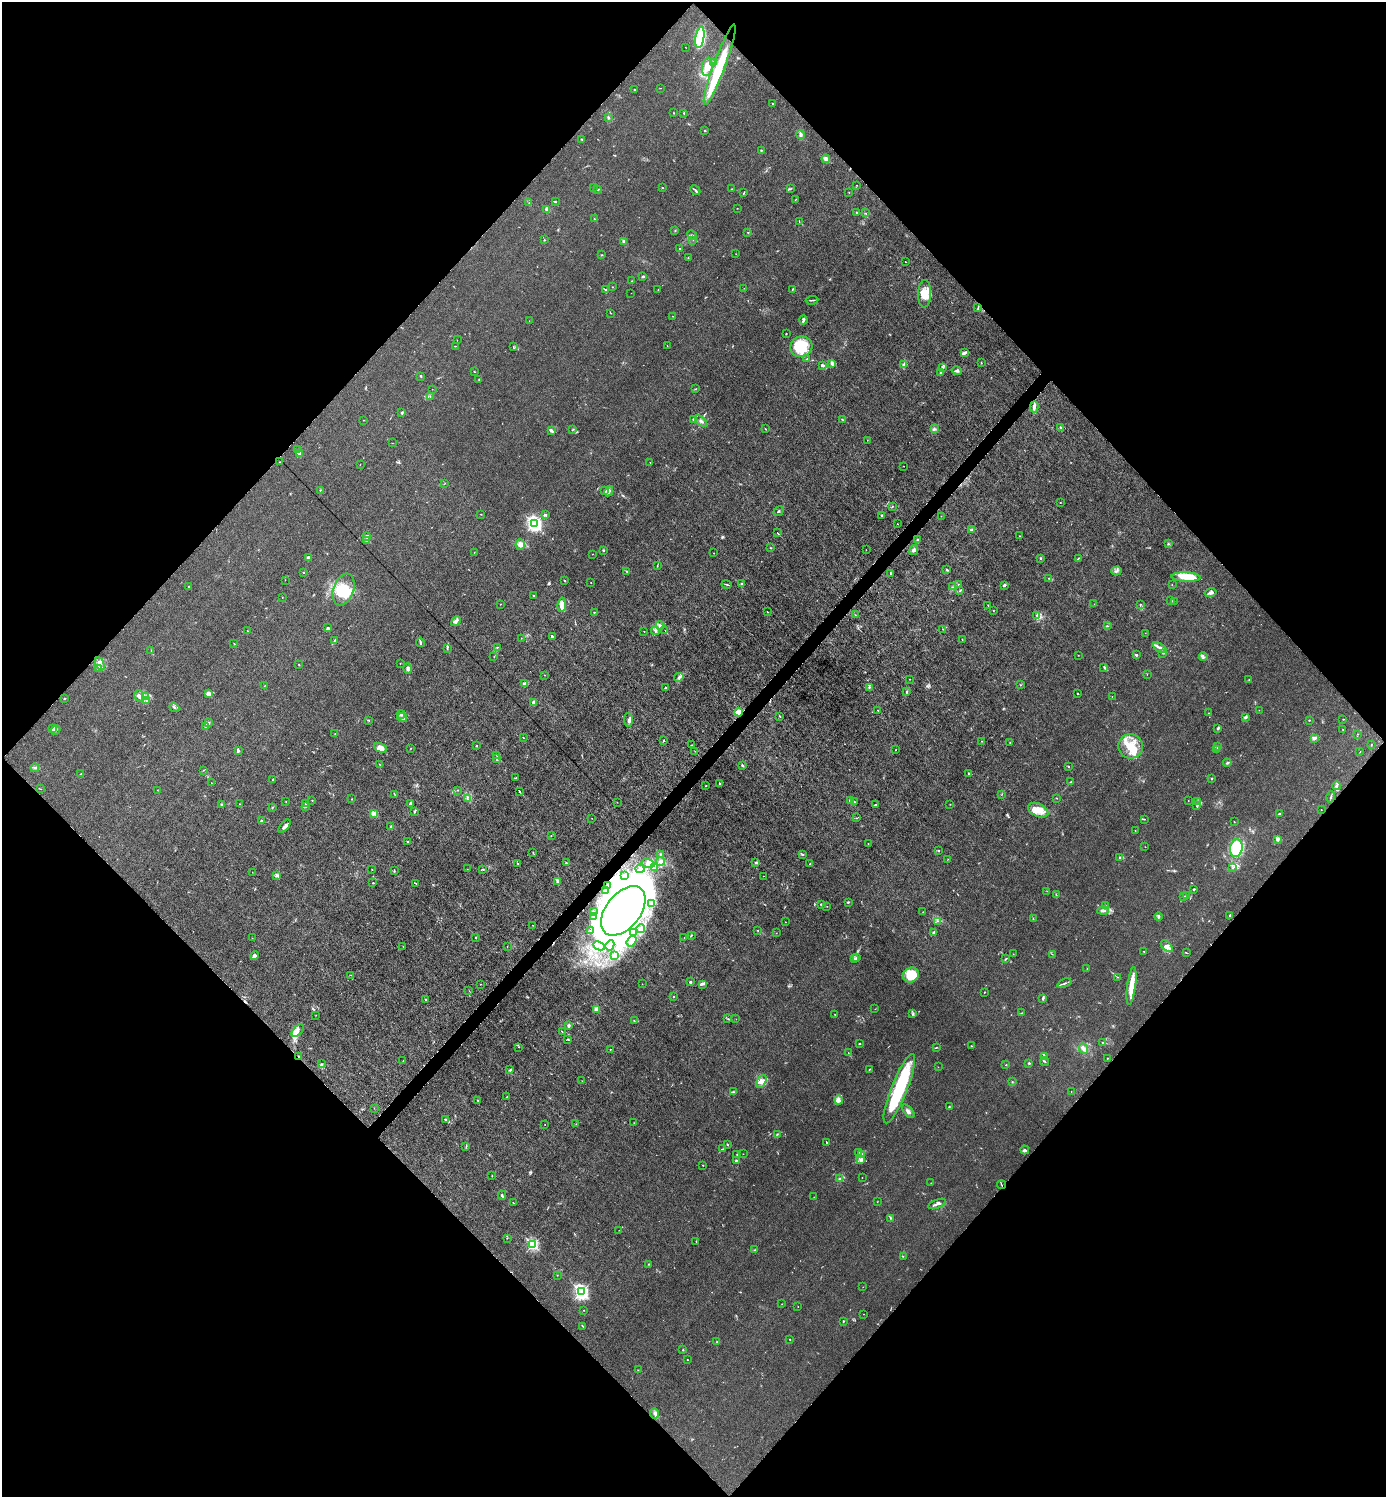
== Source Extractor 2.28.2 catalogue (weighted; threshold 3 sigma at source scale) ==
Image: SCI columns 153-5685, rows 1-5980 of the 5980 x 5980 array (HDU 1 of 3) = the unmasked area's bounding box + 8 px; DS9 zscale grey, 4 x 4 block average (1 PNG px = mean of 4 x 4 image px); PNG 1388 x 1499 px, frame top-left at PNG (2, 2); each listed source drawn as its Kron ellipse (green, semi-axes under 4 px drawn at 4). Shown black and unused: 51% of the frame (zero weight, under 6 of 12 exposures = <1% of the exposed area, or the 3 px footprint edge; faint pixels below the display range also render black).
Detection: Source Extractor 2.28.2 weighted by HDU 2 'WHT'. Background 0.0145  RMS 0.0031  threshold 0.0127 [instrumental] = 3 sigma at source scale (4.09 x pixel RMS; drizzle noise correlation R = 1.36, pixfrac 0.8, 0.05/0.05 arcsec/px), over >= 5 px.
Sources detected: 658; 9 too faint to see at this stretch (4 x 4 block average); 41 inside a brighter object's white glare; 7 cosmic-ray / hot-pixel residue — neither listed nor drawn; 31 coinciding with a brighter row at this scale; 51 inside a brighter listed object's ellipse — not listed separately; of the other 519, all 500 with FLUX_AUTO >= 0.315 (the completeness limit of this list) listed and drawn (19 fainter detections not listed), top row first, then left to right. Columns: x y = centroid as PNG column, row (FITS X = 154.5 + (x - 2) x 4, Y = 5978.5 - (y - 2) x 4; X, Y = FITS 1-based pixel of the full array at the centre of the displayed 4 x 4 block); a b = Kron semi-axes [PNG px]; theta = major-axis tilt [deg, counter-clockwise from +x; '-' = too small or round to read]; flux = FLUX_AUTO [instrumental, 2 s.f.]
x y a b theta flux
700 37 11 4 80 130
685 47 2 2 - 0.41
713 63 2 2 - 1.4
720 65 43 6 70 64
707 67 9 5 82 18
660 88 3 2 - 0.68
635 89 2 2 - 0.93
773 104 2 2 - 1.2
674 113 2 2 - 0.75
684 113 3 2 - 1.2
608 117 3 2 - 1.7
705 130 2 2 - 1.2
800 135 4 3 - 4.2
582 139 3 2 - 0.98
761 150 2 2 - 0.99
826 159 4 3 - 5.2
856 185 2 2 - 0.57
593 187 2 2 - 0.35
662 188 2 2 - 0.72
732 189 2 2 - 0.46
790 189 3 2 - 1.2
597 190 2 2 - 0.72
695 190 6 2 -44 2.4
849 192 2 2 - 0.66
744 193 3 2 - 1.2
795 199 2 2 - 0.54
555 202 3 2 - 1.2
529 203 2 2 - 0.33
737 208 2 2 - 0.44
547 209 2 2 - 12
857 212 2 2 - 2.2
866 213 2 2 - 0.42
595 219 2 2 - 0.77
799 221 2 2 - 1.7
675 230 2 2 - 1
748 232 2 2 - 0.56
692 235 5 2 - 2.1
544 240 3 2 - 1
693 240 2 2 - 0.33
624 241 2 2 - 27
680 248 2 2 - 0.76
736 254 2 2 - 0.45
602 255 2 2 - 0.89
688 258 2 2 - 0.72
905 262 2 2 - 0.77
643 276 3 2 - 2.5
632 281 2 2 - 0.5
612 287 2 2 - 0.83
744 288 2 2 - 0.34
658 289 2 2 - 0.4
792 289 3 2 - 1.2
606 290 3 2 - 1.4
631 293 2 2 - 0.38
924 294 14 6 88 18
812 300 6 2 4 2.1
978 308 2 2 - 0.98
611 313 2 2 - 0.53
673 316 2 2 - 0.63
803 320 4 2 - 4.2
529 321 2 2 - 0.32
786 334 3 2 - 0.84
457 340 2 2 - 0.34
455 346 3 2 - 0.68
667 346 2 2 - 0.37
513 347 2 2 - 0.84
801 347 11 10 - 59
965 352 3 2 - 3.8
807 359 3 2 - 1.8
832 363 4 2 - 2.5
981 363 2 2 - 0.76
822 365 3 2 - 2.4
904 365 3 3 - 4.5
942 367 2 2 - 1.4
474 371 2 2 - 0.89
957 371 5 3 - 3.3
941 373 3 2 - 4.5
421 376 2 2 - 1.6
479 379 2 2 - 0.94
696 388 2 2 - 0.46
432 389 2 2 - 0.34
430 396 2 2 - 0.61
1034 407 6 2 87 9.1
402 412 2 2 - 2.3
694 419 4 2 - 2.1
842 419 3 2 - 0.99
364 420 2 2 - 1
701 421 7 3 -40 4.3
1061 428 2 2 - 0.77
765 429 2 2 - 1.1
934 429 3 2 - 2.4
551 430 3 2 - 6.6
572 430 2 2 - 0.68
867 440 2 2 - 0.4
392 443 2 2 - 0.34
298 450 3 2 - 1.1
299 453 4 2 - 3.2
279 462 2 2 - 0.33
650 462 2 2 - 0.39
360 465 2 2 - 0.41
903 466 2 2 - 0.67
445 483 2 2 - 0.69
320 490 2 2 - 0.99
605 491 3 2 - 3.8
609 491 5 4 - 5.1
1060 503 2 2 - 0.62
892 507 3 2 - 0.81
778 511 5 2 - 1.8
481 514 2 2 - 0.42
545 515 3 2 - 3
881 515 3 2 - 1.3
941 516 2 2 - 0.44
534 524 3 2 - 390
897 524 2 2 - 0.54
972 529 2 2 - 1.3
777 533 2 2 - 3.6
1020 536 2 2 - 0.73
367 537 3 3 - 3.8
917 540 4 3 - 2
367 541 3 2 - 2.2
520 544 5 4 - 8.2
1168 544 3 2 - 1.4
770 548 2 2 - 0.73
603 550 2 2 - 2.9
866 550 2 2 - 0.72
914 550 5 4 - 4
474 552 2 2 - 0.53
713 553 2 2 - 0.51
592 554 2 2 - 0.4
308 557 2 2 - 9.7
1041 558 3 2 - 1.5
1078 558 3 2 - 1.1
657 566 3 2 - 0.64
947 570 2 2 - 1.3
626 571 2 2 - 1
1116 571 5 3 - 3.1
304 572 2 2 - 0.85
890 573 3 2 - 0.98
1186 577 14 4 -2 40
1049 578 2 2 - 0.72
285 580 2 2 - 0.45
564 580 3 2 - 1.6
591 583 2 2 - 0.93
741 583 2 2 - 1
727 584 5 2 - 1.6
959 585 2 2 - 1
1004 585 3 2 - 2.3
1172 585 2 2 - 1.8
189 586 2 2 - 0.97
952 587 3 2 - 1.1
343 589 16 10 71 37
960 591 4 2 - 1.6
1210 593 6 3 12 4.4
534 596 2 2 - 1.4
282 597 2 2 - 0.57
1171 600 2 2 - 1.4
1174 601 2 2 - 0.54
501 604 2 2 - 0.66
1094 604 2 2 - 0.46
562 605 7 4 83 9.7
988 605 2 2 - 0.75
1140 605 3 2 - 1.1
993 611 2 2 - 0.64
594 612 2 2 - 1
767 612 3 2 - 0.76
855 615 2 2 - 0.67
1037 615 2 2 - 0.64
456 621 5 2 - 3.8
660 625 4 3 - 3.3
1107 626 3 2 - 2
328 628 3 2 - 1.6
943 629 2 2 - 0.58
665 630 2 2 - 2.7
248 631 2 2 - 0.72
644 631 2 2 - 0.51
655 631 4 3 - 2.8
1145 633 2 2 - 0.35
552 637 4 2 - 2.7
521 638 2 2 - 0.47
335 640 2 2 - 0.74
962 640 2 2 - 0.65
420 642 5 2 - 3
234 644 2 2 - 0.57
497 647 2 2 - 0.79
1160 648 7 3 -29 5.7
447 649 4 2 - 1.7
151 651 2 2 - 0.64
1162 653 2 2 - 1
1078 655 2 2 - 0.46
1136 655 2 2 - 1.9
494 657 2 2 - 0.75
1203 657 4 2 - 2.5
400 663 2 2 - 0.88
100 664 7 3 -66 8.3
299 665 2 2 - 0.86
1104 667 4 2 - 1.4
98 668 4 2 - 1.7
407 669 5 2 - 4.9
1147 674 2 2 - 0.35
544 675 2 2 - 0.53
679 677 5 2 - 3.1
910 679 2 2 - 0.72
1249 679 2 2 - 0.84
524 683 3 2 - 7.1
265 685 2 2 - 0.53
1020 685 2 2 - 0.52
869 687 3 2 - 2
666 688 3 2 - 2.6
907 692 3 2 - 1.5
1077 693 2 2 - 0.73
208 694 3 3 - 3.4
139 696 6 4 -77 5.9
145 696 3 2 - 2
1112 697 2 2 - 0.51
64 698 2 2 - 0.82
146 700 3 2 - 0.92
533 702 4 3 - 3
174 707 5 2 - 3.3
878 710 2 2 - 1
1259 710 2 2 - 0.5
739 712 4 3 - 19
1208 713 2 2 - 0.48
401 714 4 2 - 2.6
780 716 3 2 - 0.95
1245 717 4 3 - 2.7
402 718 5 3 - 4.5
1343 719 2 2 - 0.41
368 720 3 2 - 1.2
628 720 7 2 -88 3.9
1309 720 2 2 - 1.6
208 723 2 2 - 1.5
205 727 3 2 - 1.1
1218 728 3 2 - 3.1
52 729 3 2 - 2.6
56 730 5 2 - 2.5
1343 730 2 2 - 0.66
335 734 2 2 - 0.91
1357 734 2 2 - 0.44
523 738 3 2 - 0.9
1314 738 4 3 - 4.6
664 740 2 2 - 1.5
982 741 2 2 - 0.53
1010 742 2 2 - 0.61
691 745 2 2 - 0.74
1371 745 3 2 - 0.76
476 746 2 2 - 1.2
1131 746 12 12 - 36
1217 746 2 2 - 0.9
380 748 7 4 -25 9.5
411 748 2 2 - 0.58
896 750 2 2 - 0.83
1216 750 2 2 - 0.43
238 751 3 3 - 2
695 751 2 2 - 0.55
1360 752 2 2 - 0.45
496 755 2 2 - 2.5
496 759 3 2 - 1.2
1227 763 4 2 - 2.8
379 764 2 2 - 0.65
742 765 3 2 - 2.2
1068 766 2 2 - 1.4
35 768 4 2 - 1.7
203 770 2 2 - 0.66
969 773 2 2 - 0.99
81 774 2 2 - 0.9
516 778 3 2 - 1.3
1212 778 3 2 - 1.2
272 780 2 2 - 0.84
1071 782 2 2 - 0.53
211 783 2 2 - 0.42
720 784 2 2 - 1.6
706 786 2 2 - 1.1
1337 786 4 2 - 3.3
40 789 2 2 - 0.58
157 790 2 2 - 0.49
458 790 2 2 - 0.81
519 791 3 2 - 2.2
1002 794 2 2 - 0.69
395 795 2 2 - 0.55
1331 797 6 2 76 2.3
467 798 2 2 - 0.74
1056 798 2 2 - 0.58
352 799 2 2 - 0.41
312 800 2 2 - 0.74
851 800 3 2 - 1.4
286 801 2 2 - 0.55
1188 801 2 2 - 0.41
617 802 2 2 - 0.39
854 802 2 2 - 0.73
1198 802 2 2 - 1.5
306 803 2 2 - 1.2
411 803 2 2 - 1.2
222 804 2 2 - 4.5
239 804 2 2 - 0.59
950 804 2 2 - 0.54
876 805 2 2 - 1.2
305 806 2 2 - 2.1
1197 806 3 2 - 2.1
272 807 2 2 - 0.55
1038 810 11 6 -24 21
1321 810 2 2 - 0.5
415 811 3 2 - 1.7
373 813 2 2 - 43
1279 814 3 2 - 1.4
591 818 2 2 - 0.34
857 818 2 2 - 0.6
1144 819 2 2 - 0.65
261 821 4 2 - 3.6
1234 822 2 2 - 0.59
285 826 8 2 49 4.7
391 826 3 2 - 1.3
1135 831 2 2 - 0.65
551 835 2 2 - 0.51
1278 839 4 3 - 3.8
408 842 2 2 - 1.2
868 843 2 2 - 0.71
1145 847 2 2 - 0.41
1236 848 9 6 81 120
939 851 2 2 - 1
533 853 2 2 - 0.66
660 854 2 2 - 1.3
802 855 3 2 - 1.5
1119 858 3 2 - 1.4
948 859 2 2 - 0.42
660 861 4 3 - 7.4
517 863 2 2 - 0.93
566 863 3 2 - 1.9
648 863 6 4 -16 7.4
756 863 4 2 - 2.9
810 864 2 2 - 1.2
654 868 3 2 - 3.7
1233 868 2 2 - 1.2
372 869 2 2 - 0.73
467 869 2 2 - 0.48
482 869 3 2 - 1.4
640 869 4 2 - 2.9
394 870 2 2 - 0.6
252 872 2 2 - 0.38
277 875 3 2 - 2.3
625 876 2 2 - 3
763 876 2 2 - 0.42
557 881 3 2 - 1.7
373 883 2 2 - 1.5
416 883 3 2 - 1
608 885 2 2 - 1.2
1193 889 2 2 - 1.7
605 891 2 2 - 0.53
1047 891 2 2 - 0.38
1056 895 2 2 - 0.72
1184 896 2 2 - 0.4
1187 896 3 2 - 1.7
848 902 3 2 - 1.5
652 903 3 3 - 2.7
821 904 2 2 - 1.6
827 906 2 2 - 0.45
1105 906 2 2 - 0.7
1103 910 5 3 - 6.7
623 911 28 17 52 190
594 912 2 2 - 0.55
923 912 2 2 - 0.42
1230 915 4 2 - 2.1
594 916 3 2 - 3
1159 917 4 3 - 3.4
1033 919 2 2 - 0.87
938 921 2 2 - 0.54
785 922 2 2 - 0.49
533 925 2 2 - 0.57
641 928 4 3 - 3.9
758 930 2 2 - 1
590 931 2 2 - 0.61
633 932 4 3 - 4.9
776 933 2 2 - 0.42
934 933 3 2 - 4.6
691 935 3 2 - 0.99
475 937 2 2 - 1.3
684 937 2 2 - 0.41
252 938 2 2 - 0.34
631 941 6 3 55 7.1
610 945 5 3 - 7
507 946 2 2 - 0.41
599 946 6 3 -26 5.1
1167 946 7 3 -44 6.1
403 947 2 2 - 0.58
1144 951 2 2 - 1.1
1186 953 3 2 - 1
1013 954 2 2 - 0.47
1052 954 3 2 - 0.72
254 956 4 3 - 3.5
615 956 2 2 - 1.4
857 958 4 2 - 1.2
854 959 3 2 - 1.2
1006 959 4 2 - 1.3
1087 968 2 2 - 0.38
351 975 2 2 - 0.36
911 975 8 7 - 55
1117 977 2 2 - 0.67
690 982 2 2 - 3
1064 983 7 2 22 3.1
480 984 2 2 - 0.35
642 984 2 2 - 0.44
702 984 2 2 - 0.85
1131 986 19 4 82 26
469 991 2 2 - 0.44
984 992 2 2 - 0.62
673 996 2 2 - 1
426 999 3 2 - 1.3
1043 999 4 3 - 2.3
596 1009 3 2 - 9.9
875 1009 2 2 - 0.38
1021 1013 2 2 - 0.46
913 1014 2 2 - 1.1
316 1015 2 2 - 0.39
835 1015 2 2 - 0.98
728 1019 3 2 - 1
736 1019 2 2 - 0.36
634 1021 2 2 - 0.64
569 1026 3 2 - 3.8
298 1031 8 4 43 8
562 1032 2 2 - 0.75
568 1039 3 2 - 1.5
1103 1042 2 2 - 0.91
859 1044 3 2 - 1.3
971 1046 2 2 - 0.75
519 1047 2 2 - 0.6
936 1047 2 2 - 1
610 1049 2 2 - 2.4
1084 1049 5 3 - 4.2
848 1053 2 2 - 0.39
299 1056 2 2 - 2.4
1044 1056 3 3 - 2.4
1107 1058 2 2 - 1.2
403 1061 2 2 - 0.96
1045 1062 4 2 - 1.4
1029 1063 2 2 - 2.5
322 1064 2 2 - 0.98
1006 1065 2 2 - 0.68
938 1067 2 2 - 0.54
869 1069 2 2 - 0.81
510 1070 3 2 - 1.4
582 1081 2 2 - 0.34
761 1081 7 4 59 8
1012 1082 2 2 - 0.97
899 1089 37 8 68 140
1071 1091 2 2 - 0.6
734 1092 2 2 - 1.3
507 1097 2 2 - 1.1
478 1100 2 2 - 0.96
839 1100 4 2 - 3.1
949 1106 2 2 - 0.64
374 1108 2 2 - 0.37
908 1111 8 3 -49 5.2
446 1119 4 2 - 1.9
634 1123 2 2 - 0.43
545 1124 2 2 - 0.47
576 1124 2 2 - 0.44
777 1134 2 2 - 0.99
827 1142 2 2 - 0.9
727 1144 2 2 - 1.4
466 1147 3 2 - 0.95
723 1149 3 2 - 2.1
1025 1150 4 3 - 2.3
859 1152 2 2 - 1
737 1154 2 2 - 0.76
743 1154 2 2 - 0.51
862 1155 2 2 - 1.1
861 1159 4 3 - 3.6
736 1160 2 2 - 2.6
702 1165 2 2 - 0.94
492 1176 2 2 - 0.55
862 1178 2 2 - 0.78
840 1179 3 2 - 1.5
931 1183 2 2 - 0.44
1002 1185 4 2 - 1.4
502 1195 4 2 - 2.9
814 1197 2 2 - 0.32
877 1202 2 2 - 0.48
513 1203 2 2 - 0.87
937 1204 9 2 21 5.6
890 1218 2 2 - 2
619 1230 2 2 - 0.4
507 1238 2 2 - 0.69
696 1241 2 2 - 0.6
533 1245 2 2 - 240
755 1250 2 2 - 0.75
903 1256 2 2 - 0.65
649 1264 3 2 - 1
557 1275 2 2 - 0.59
863 1287 2 2 - 0.57
581 1292 2 2 - 450
782 1304 2 2 - 0.57
798 1306 2 2 - 0.57
584 1310 2 2 - 0.8
864 1314 2 2 - 0.32
843 1321 3 2 - 1.1
583 1326 4 2 - 1.5
790 1339 2 2 - 2.6
717 1342 2 2 - 0.53
683 1350 2 2 - 0.99
687 1360 2 2 - 0.86
638 1370 2 2 - 0.71
655 1413 5 3 - 3.6
Overlapping masked pixels (flux is a lower limit): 3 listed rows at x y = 739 712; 299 1056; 1002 1185
Diffuse or blended objects may show on this block-average render without a row.